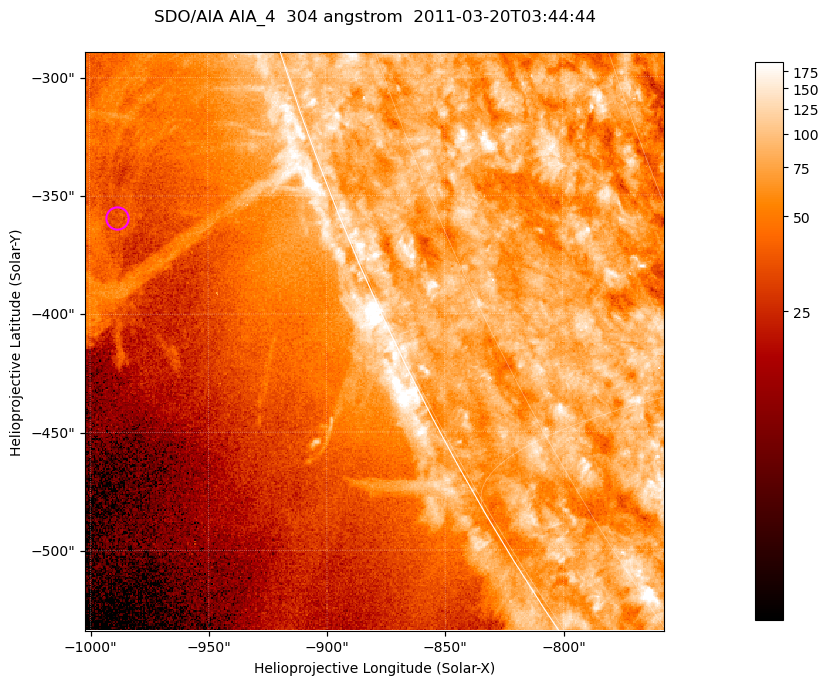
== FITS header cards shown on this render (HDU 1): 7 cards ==
TELESCOP= 'SDO/AIA '           / For AIA: SDO/AIA
INSTRUME= 'AIA_4   '           / For AIA: AIA_ATA1, AIA_ATA2, AIA_ATA3 or AIA_AT
WAVELNTH=                  304 / [angstrom] Wavelength
WAVEUNIT= 'angstrom'           / Wavelength unit: angstrom
DATE-OBS= '2011-03-20T03:44:44.127' / [ISO] Date when observation started; ISO 8
CTYPE1  = 'HPLN-TAN'           / CTYPE1; Typically HPLN
CTYPE2  = 'HPLT-TAN'           / CTYPE2; Typically HPLT

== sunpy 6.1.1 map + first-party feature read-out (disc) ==
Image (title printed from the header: SDO/AIA AIA_4  304 angstrom  2011-03-20T03:44:44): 408 x 408 px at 0.6 arcsec/px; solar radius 964 arcsec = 1606 px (partial field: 0.9% of the solar disc is inside the frame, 45% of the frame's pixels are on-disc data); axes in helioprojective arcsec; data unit not stated in the header (colour bar unlabelled)
Orientation: roll -0.132 deg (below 1 deg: not rotated)
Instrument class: DISC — disc imager (sunpy class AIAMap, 304 A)
Bright regions (active regions / flare kernels): reference = the on-disc median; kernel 3 px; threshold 5 sigma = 114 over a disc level ~79.7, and >= 1.15x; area >= 166 px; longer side >= 5 px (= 3 arcsec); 0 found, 0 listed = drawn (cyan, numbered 1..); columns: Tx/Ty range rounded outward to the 2 arcsec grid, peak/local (2 s.f.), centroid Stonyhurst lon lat
Off-limb structures (1.02-1.3 R_sun): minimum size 83 px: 2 found; the strongest spans PA ~105..115 deg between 1.05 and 1.13 R_sun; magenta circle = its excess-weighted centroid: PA ~110 deg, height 1.09 R_sun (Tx ~-988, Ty ~-360 arcsec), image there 1.5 x the reference